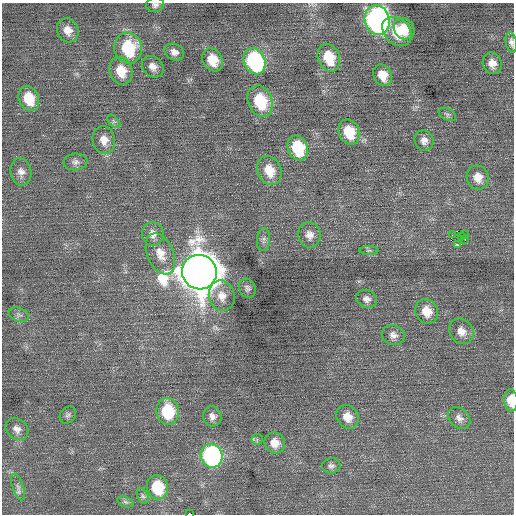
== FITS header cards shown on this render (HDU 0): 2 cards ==
NAXIS1  =                  512 / Axis length
NAXIS2  =                  512 / Axis length

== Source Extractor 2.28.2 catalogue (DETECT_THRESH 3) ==
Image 512 x 512 px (HDU 0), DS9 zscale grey, 1 PNG px = 1 image px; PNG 516 x 516 px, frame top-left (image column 1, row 512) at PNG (2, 3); each listed source drawn as its Kron ellipse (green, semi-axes under 4 px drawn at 4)
Background 0.103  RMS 0.7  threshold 2.11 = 3 sigma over >= 5 px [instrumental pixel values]
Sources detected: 61; all 61 listed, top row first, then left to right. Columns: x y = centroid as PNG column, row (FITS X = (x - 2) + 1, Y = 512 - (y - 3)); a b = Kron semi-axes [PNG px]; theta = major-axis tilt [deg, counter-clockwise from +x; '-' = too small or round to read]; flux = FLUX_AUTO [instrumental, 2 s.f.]
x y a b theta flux
155 5 9 7 7 160
377 20 15 12 -75 18000
404 29 11 9 -49 800
68 30 12 10 -65 470
397 32 16 12 -43 1400
511 42 10 5 -79 170
128 48 15 14 - 2700
174 52 10 8 -26 280
329 58 14 10 -67 1400
212 60 12 9 -60 950
254 61 13 10 -66 6900
492 63 11 9 -70 420
153 67 12 9 -44 340
121 71 14 11 -69 960
383 75 11 9 -62 690
29 98 13 10 -67 1300
260 101 16 12 -69 2100
447 114 9 6 -26 120
114 121 8 5 -45 98
349 132 13 10 -69 1400
104 140 14 11 -76 500
424 141 10 9 - 270
298 148 13 9 -69 2300
75 162 12 8 4 220
269 170 15 11 -65 900
21 172 14 10 -80 330
478 177 12 11 - 500
153 234 12 11 - 380
309 235 13 11 -77 370
452 235 3 2 - 33
465 235 3 2 - 680
461 236 4 3 - 47
465 239 4 3 - 49
263 240 11 6 87 170
458 245 4 3 - 1600
369 250 9 3 0 66
160 254 22 13 -67 790
199 272 17 17 - 170000
247 288 10 8 -66 160
222 296 15 13 -76 570
367 299 11 8 -23 250
427 311 12 11 - 760
19 315 10 6 -21 170
461 331 13 11 -52 490
393 335 11 10 - 290
511 400 11 6 -87 810
168 411 13 11 -82 2300
68 415 9 7 50 140
212 416 10 9 - 280
347 417 12 10 -53 590
459 418 12 9 -45 280
17 429 12 10 -37 350
257 439 5 5 - 86
275 443 11 10 - 520
212 456 12 11 - 10000
331 466 9 7 5 170
18 487 14 5 -70 180
157 487 12 10 -73 1900
143 496 8 5 -60 120
125 502 8 5 -19 110
190 514 3 2 - 2600
At the frame edge (FLAGS 8, measured only in part): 4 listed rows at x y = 155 5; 511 42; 511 400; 190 514